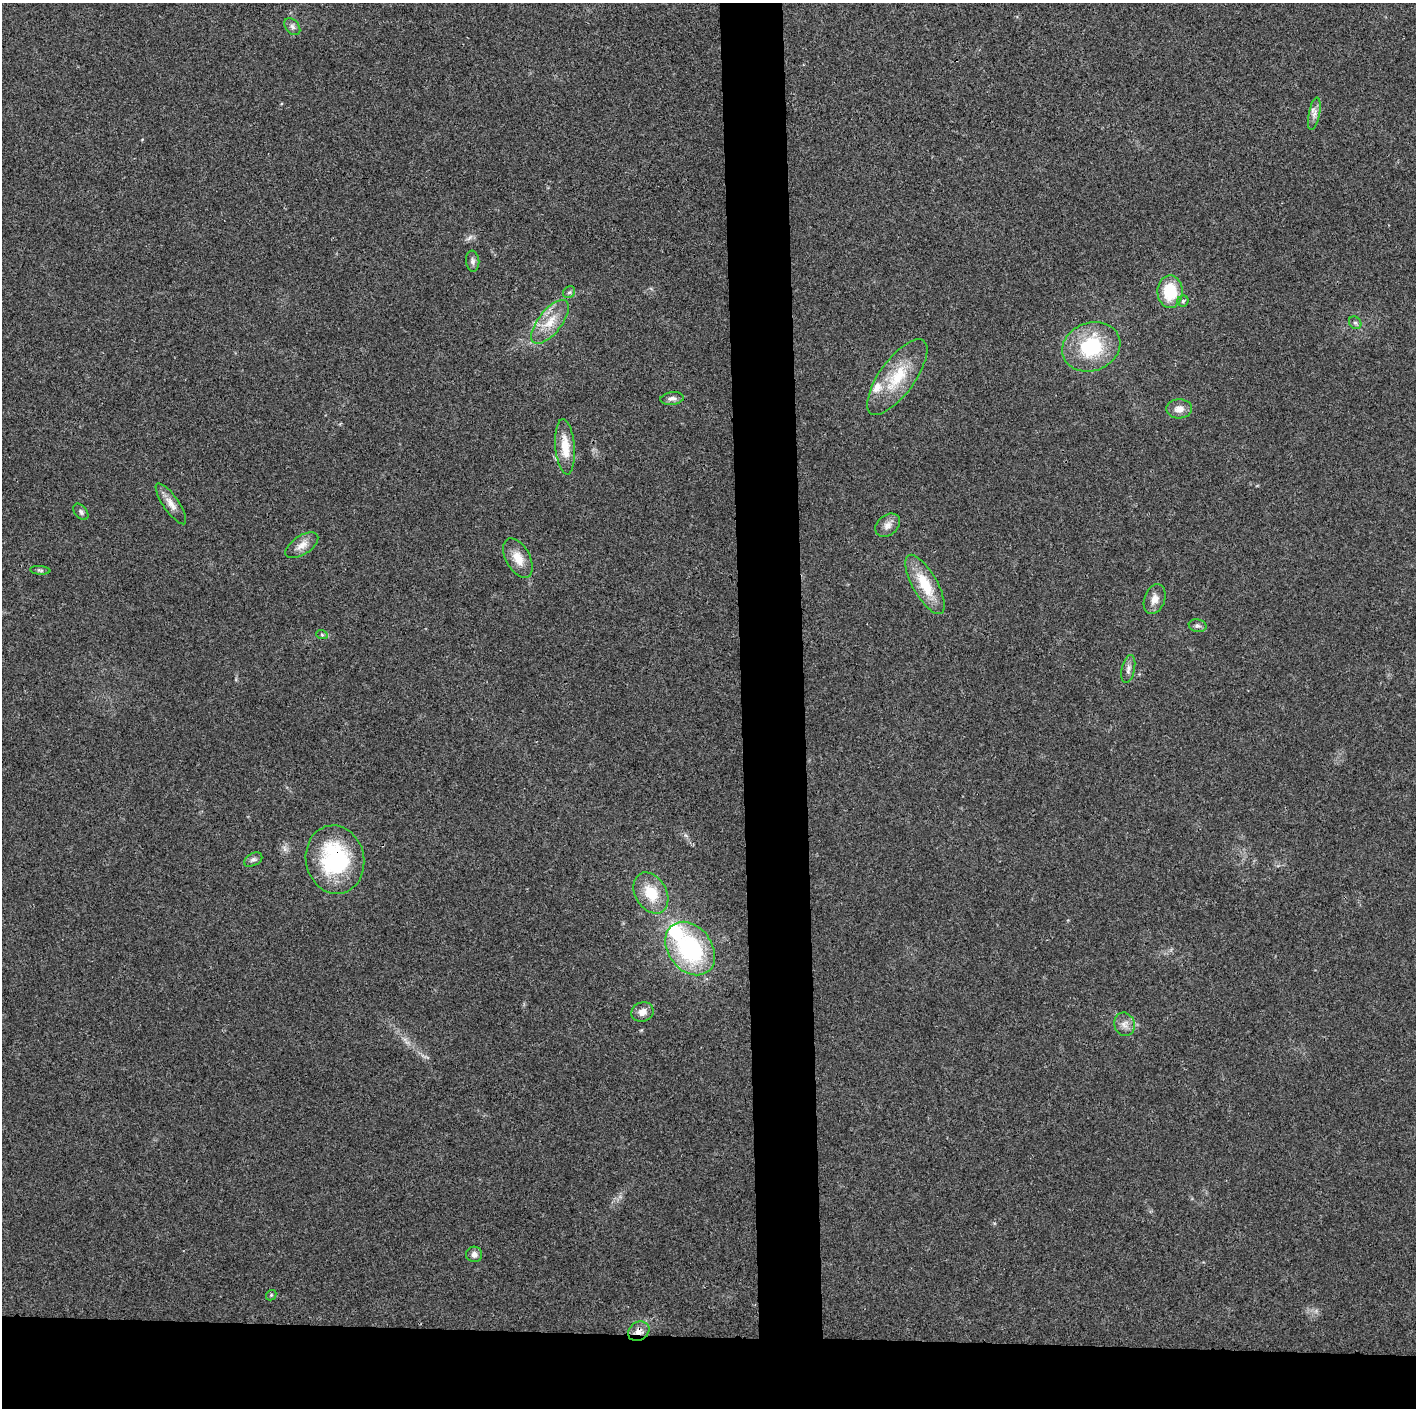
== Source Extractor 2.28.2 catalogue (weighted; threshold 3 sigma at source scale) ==
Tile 8 of 3 x 3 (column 2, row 3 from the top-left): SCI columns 1415-2828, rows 7-1412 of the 4243 x 4226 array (HDU 1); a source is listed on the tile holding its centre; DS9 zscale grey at full resolution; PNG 1418 x 1410 px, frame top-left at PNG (2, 3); each listed source drawn as its Kron ellipse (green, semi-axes under 4 px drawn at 4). Shown black and unused: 9% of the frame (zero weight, under 3 of 4 exposures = <1% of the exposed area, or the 3 px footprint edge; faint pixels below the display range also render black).
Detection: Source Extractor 2.28.2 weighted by HDU 2 'WHT'; one run over the whole footprint, this tile lists its part. Background 0.0191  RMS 0.0039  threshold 0.0175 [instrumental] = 3 sigma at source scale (4.5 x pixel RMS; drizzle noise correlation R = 1.50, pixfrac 1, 0.05/0.05 arcsec/px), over >= 5 px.
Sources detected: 35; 2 inside a brighter listed object's ellipse — not listed separately; the other 33 listed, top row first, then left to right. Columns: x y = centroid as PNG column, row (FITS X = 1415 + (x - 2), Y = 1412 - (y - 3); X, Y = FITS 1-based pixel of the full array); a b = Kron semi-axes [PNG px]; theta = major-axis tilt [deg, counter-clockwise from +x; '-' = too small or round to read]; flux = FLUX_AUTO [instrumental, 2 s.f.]
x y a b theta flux
292 27 9 6 -51 1.3
1314 114 16 5 79 2.2
473 261 10 6 -83 1.3
569 292 6 5 - 0.82
1170 292 16 12 89 14
1183 301 5 5 - 0.73
550 322 26 11 52 8.3
1355 323 7 5 -43 0.85
1091 347 30 24 20 25
897 377 45 17 54 16
672 399 12 6 7 1.5
1179 409 13 9 2 3.2
565 447 28 9 -85 8.2
171 504 24 7 -55 3.6
81 512 9 6 -50 1.1
888 525 14 10 39 2.7
302 545 19 9 33 3.5
518 558 21 12 -61 5.8
40 570 10 4 -5 0.69
925 584 33 12 -60 13
1155 599 16 10 70 3.6
1198 626 9 6 -12 1.2
322 635 6 3 -19 0.5
1128 669 14 6 78 1.7
253 860 10 6 28 1.2
335 860 34 29 -78 42
651 893 22 15 -59 11
690 949 29 21 -52 46
642 1012 11 9 19 2.9
1125 1024 12 10 -70 2.7
474 1254 8 8 - 1.7
271 1295 6 4 48 0.54
639 1331 11 9 32 2.8
Overlapping masked pixels (flux is a lower limit): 2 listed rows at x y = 335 860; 639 1331